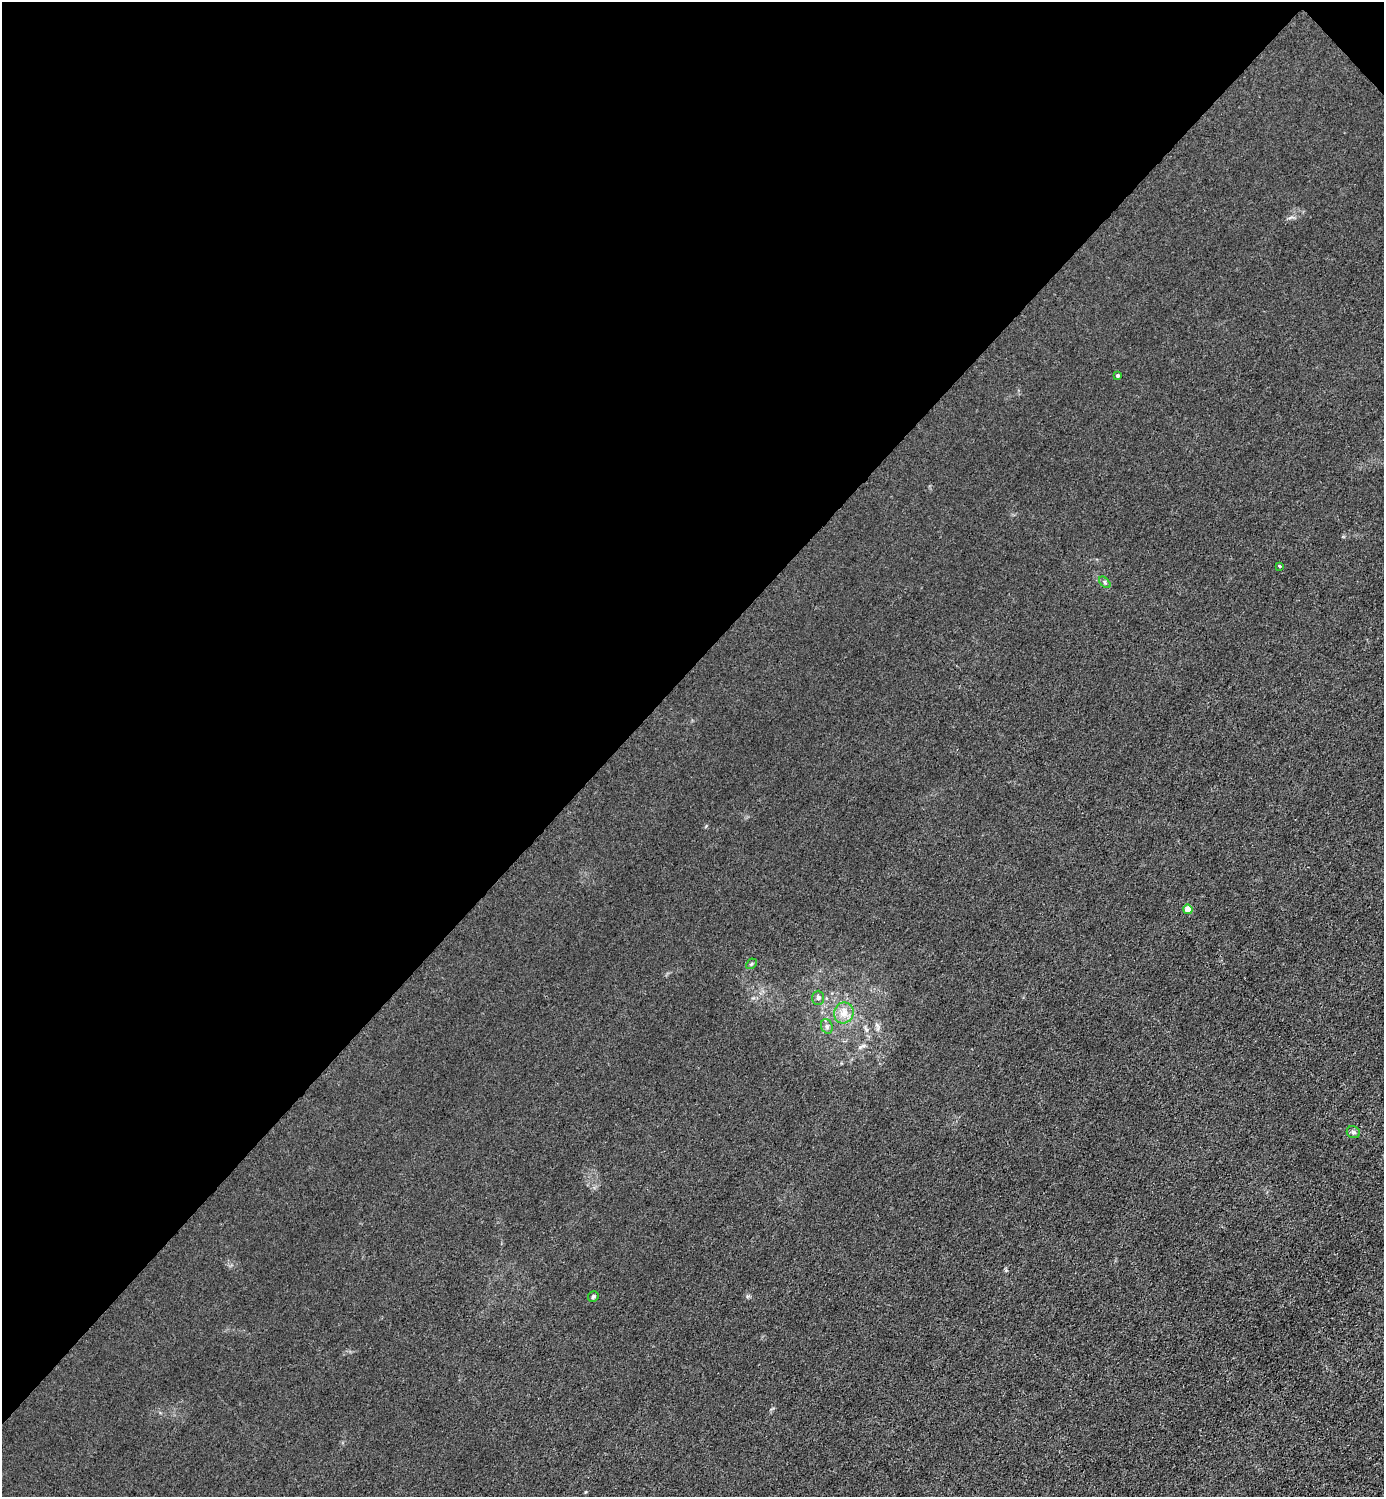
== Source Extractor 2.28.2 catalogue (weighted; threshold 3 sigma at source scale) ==
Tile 2 of 4 x 4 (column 2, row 1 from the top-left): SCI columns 1683-3064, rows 4488-5982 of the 5985 x 5985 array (HDU 1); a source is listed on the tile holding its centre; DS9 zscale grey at full resolution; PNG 1386 x 1499 px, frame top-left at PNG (2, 2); each listed source drawn as its Kron ellipse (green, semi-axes under 4 px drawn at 4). Shown black and unused: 45% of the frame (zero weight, under 3 of 4 exposures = <1% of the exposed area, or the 3 px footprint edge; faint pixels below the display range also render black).
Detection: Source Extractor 2.28.2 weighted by HDU 2 'WHT'; one run over the whole footprint, this tile lists its part. Background 0.0214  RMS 0.0062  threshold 0.028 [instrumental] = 3 sigma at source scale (4.5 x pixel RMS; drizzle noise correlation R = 1.50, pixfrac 1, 0.05/0.05 arcsec/px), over >= 5 px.
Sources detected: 10; all 10 listed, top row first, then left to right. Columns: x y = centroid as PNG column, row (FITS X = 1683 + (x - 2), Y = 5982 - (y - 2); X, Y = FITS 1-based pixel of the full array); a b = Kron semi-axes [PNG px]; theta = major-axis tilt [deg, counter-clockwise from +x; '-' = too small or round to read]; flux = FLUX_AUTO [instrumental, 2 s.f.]
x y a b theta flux
1117 376 3 3 - 1.1
1279 566 3 3 - 1.9
1105 582 7 4 -45 1.1
1188 909 4 4 - 9
751 964 6 4 43 0.83
818 998 7 6 - 1.4
844 1013 10 9 - 5.3
827 1026 7 5 -70 1.7
1353 1132 7 6 - 1.5
593 1296 5 5 - 1.1